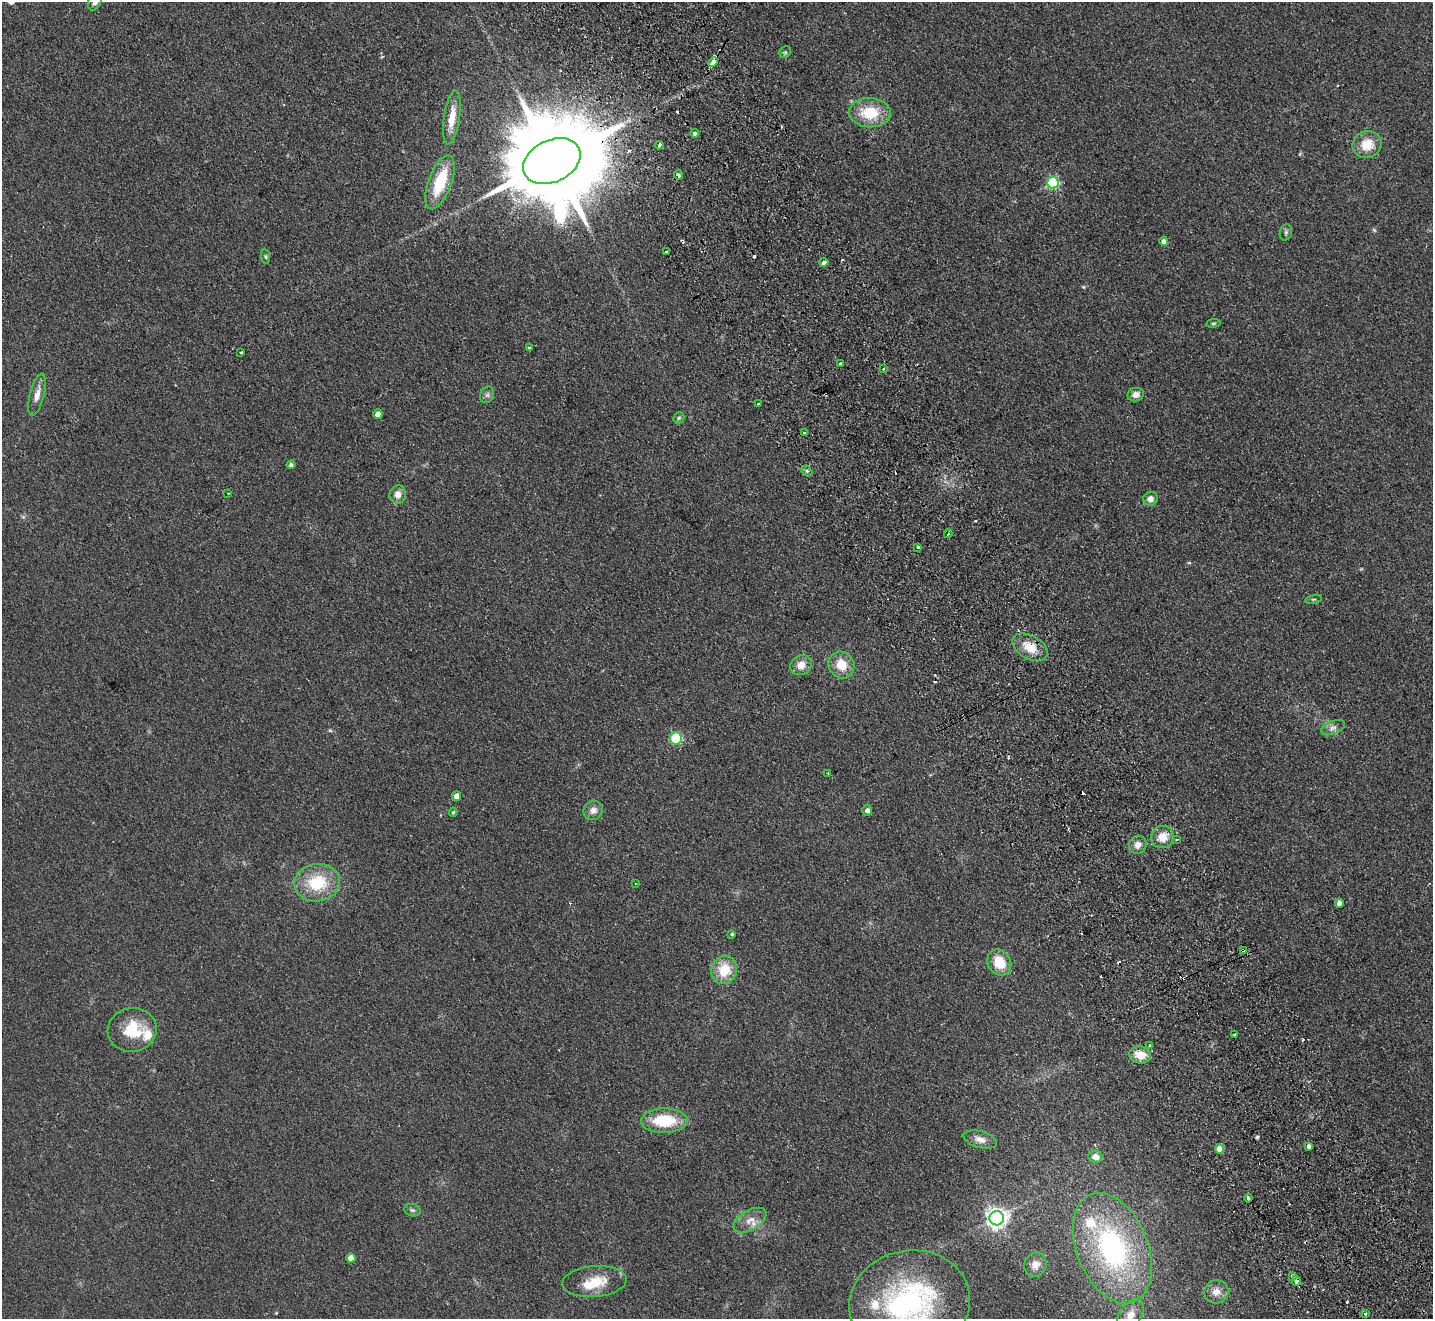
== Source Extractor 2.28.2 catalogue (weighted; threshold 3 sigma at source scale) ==
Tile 6 of 4 x 4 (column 2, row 2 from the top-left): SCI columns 1484-2914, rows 2955-4271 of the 5830 x 5776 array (HDU 1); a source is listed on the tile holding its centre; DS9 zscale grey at full resolution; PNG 1435 x 1321 px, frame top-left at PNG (2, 2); each listed source drawn as its Kron ellipse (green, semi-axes under 4 px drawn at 4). Shown black and unused: <1% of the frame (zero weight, under 2 of 3 exposures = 3% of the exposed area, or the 3 px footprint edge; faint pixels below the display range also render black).
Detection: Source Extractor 2.28.2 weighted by HDU 2 'WHT'; one run over the whole footprint, this tile lists its part. Background 0.0999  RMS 0.0098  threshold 0.044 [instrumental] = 3 sigma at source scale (4.5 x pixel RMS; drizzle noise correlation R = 1.50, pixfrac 1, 0.05/0.05 arcsec/px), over >= 5 px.
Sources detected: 103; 1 too faint to see at this stretch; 17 cosmic-ray / hot-pixel residue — neither listed nor drawn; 5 inside a brighter listed object's ellipse — not listed separately; the other 80 listed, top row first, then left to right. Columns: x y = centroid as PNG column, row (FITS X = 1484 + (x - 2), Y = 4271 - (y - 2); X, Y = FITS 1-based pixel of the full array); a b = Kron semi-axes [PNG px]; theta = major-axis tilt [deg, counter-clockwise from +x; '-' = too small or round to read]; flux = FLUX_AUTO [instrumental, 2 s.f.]
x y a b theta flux
95 2 9 6 65 5.1
785 52 6 5 - 1.5
713 62 5 3 - 8.8
870 113 21 14 -2 33
452 118 27 8 81 16
695 133 4 4 - 4.5
659 145 4 3 - 2.5
1367 145 15 13 21 20
552 161 30 21 25 22000
679 175 4 3 - 4.7
440 182 28 11 70 43
1053 183 6 6 - 110
1286 232 8 6 74 2.2
1164 241 4 4 - 3.7
666 251 3 2 - 2.2
265 257 7 4 -83 1.6
824 262 4 3 - 6.7
1213 323 7 3 8 1.2
529 347 3 3 - 1.4
241 352 3 3 - 1.8
840 364 4 3 - 7.4
883 369 3 2 - 0.96
37 395 21 7 76 8.3
487 395 8 6 65 2.9
1136 395 8 6 14 5.7
758 404 3 3 - 2.3
378 414 5 4 - 7.8
679 418 6 5 - 1.7
804 433 3 3 - 5
291 465 4 4 - 2.7
807 471 6 4 -43 1.7
228 493 3 2 - 0.8
398 494 9 8 - 7.4
1150 499 7 7 - 5.1
948 534 4 3 - 1.6
918 547 3 3 - 2.9
1313 599 8 3 13 1.3
1030 647 19 11 -29 19
801 665 11 9 31 9.3
841 665 14 12 -59 17
1333 728 13 6 21 4.6
676 738 6 6 - 70
828 773 2 2 - 0.77
457 796 5 4 - 8.8
593 810 10 9 - 6.6
867 810 5 5 - 4.1
453 812 4 4 - 1.3
1162 837 11 11 - 13
1177 839 3 3 - 2.1
1138 845 9 8 - 6.4
317 883 23 18 8 42
636 883 3 2 - 1
1339 903 4 4 - 5.7
732 934 3 3 - 1.3
1243 950 3 2 - 2
999 963 14 11 -60 23
724 970 14 12 70 25
132 1030 24 22 11 36
1234 1035 4 3 - 2.1
1150 1045 3 3 - 2.2
1140 1055 11 8 -10 15
664 1121 23 12 1 40
980 1139 17 8 -16 7.2
1309 1146 4 4 - 3
1220 1149 5 4 - 13
1095 1157 7 6 - 6
1248 1198 4 3 - 7.6
412 1210 8 6 -15 2.3
997 1218 7 7 - 580
750 1220 18 9 30 9.9
1112 1248 58 35 -68 170
351 1258 4 4 - 9.6
1035 1265 12 11 - 8.6
1293 1276 4 3 - 3.9
594 1281 32 15 4 24
1296 1281 5 4 - 12
1216 1292 12 11 - 8.5
910 1303 61 52 12 200
1365 1313 4 3 - 1.6
1130 1315 18 11 55 10
Overlapping masked pixels (flux is a lower limit): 5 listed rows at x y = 713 62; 552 161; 1030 647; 1243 950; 1296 1281
Isophote crosses this tile's border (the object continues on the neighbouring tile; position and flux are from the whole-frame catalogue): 3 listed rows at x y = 95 2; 910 1303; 1130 1315